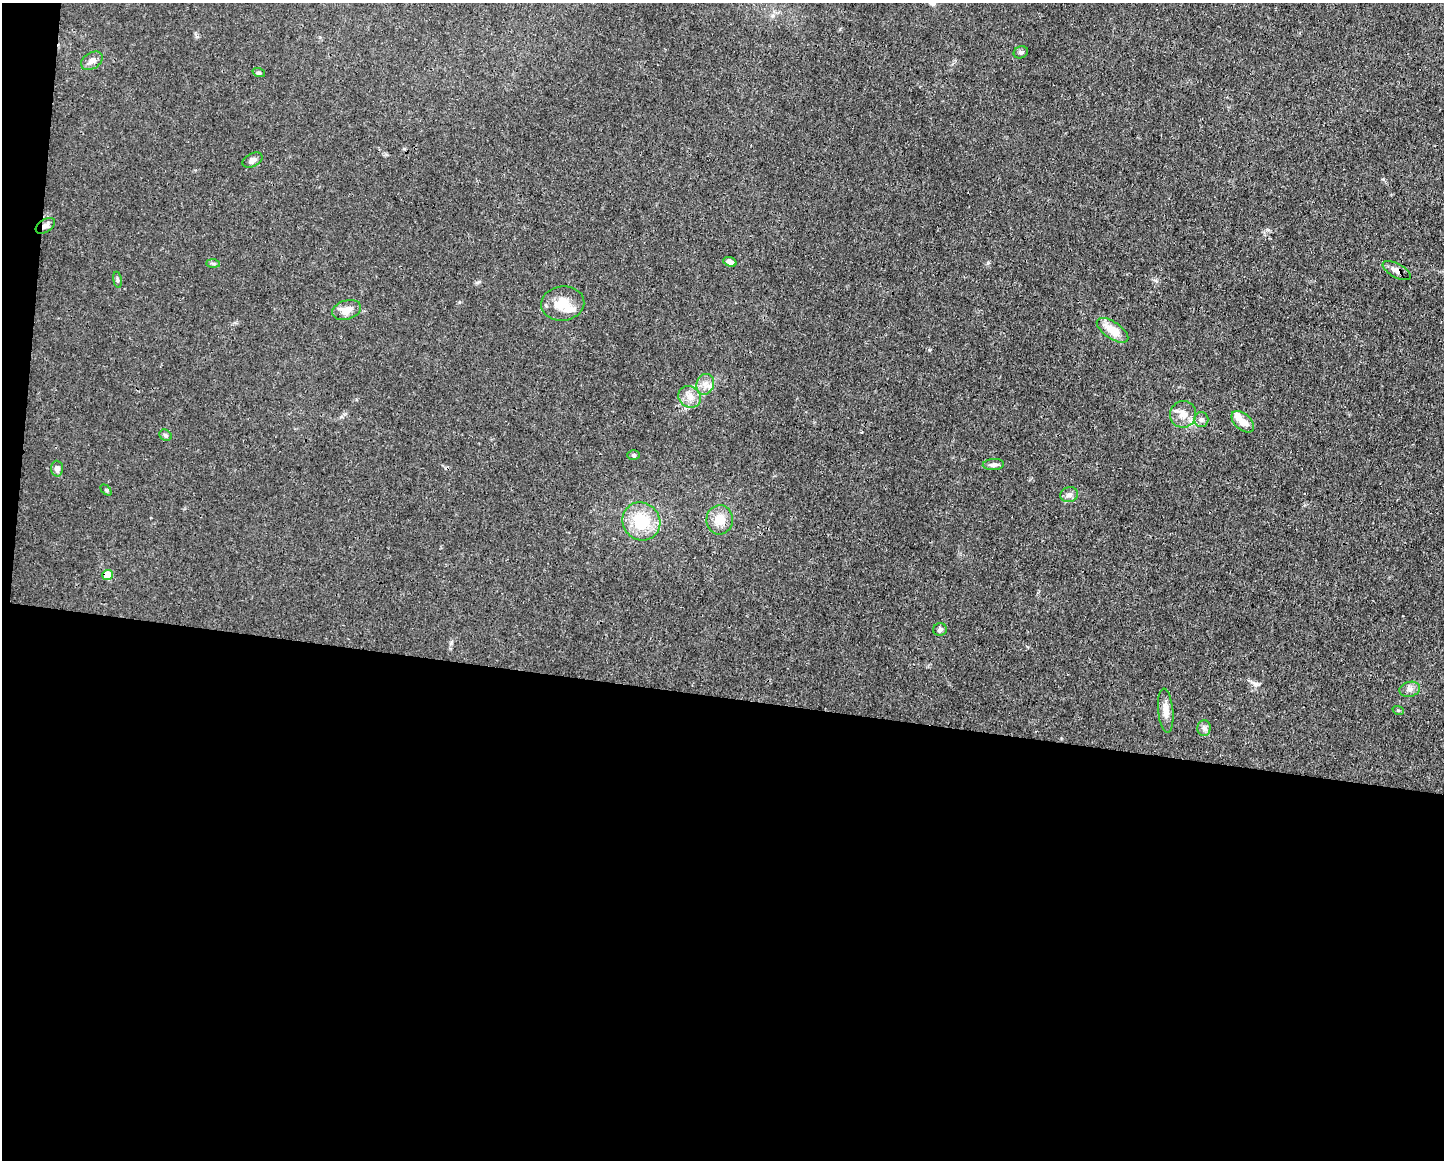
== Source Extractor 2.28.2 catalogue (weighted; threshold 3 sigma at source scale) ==
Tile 10 of 3 x 4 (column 1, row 4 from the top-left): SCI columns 112-1553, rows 1-1158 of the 4661 x 4634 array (HDU 1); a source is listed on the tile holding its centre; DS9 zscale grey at full resolution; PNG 1446 x 1162 px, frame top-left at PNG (2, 3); each listed source drawn as its Kron ellipse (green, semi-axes under 4 px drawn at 4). Shown black and unused: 41% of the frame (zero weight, under 3 of 4 exposures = <1% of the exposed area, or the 3 px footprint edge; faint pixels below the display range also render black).
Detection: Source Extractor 2.28.2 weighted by HDU 2 'WHT'; one run over the whole footprint, this tile lists its part. Background 0.0161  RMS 0.0025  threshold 0.0115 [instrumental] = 3 sigma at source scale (4.5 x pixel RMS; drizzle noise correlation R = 1.50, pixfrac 1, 0.05/0.05 arcsec/px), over >= 5 px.
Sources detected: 34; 3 inside a brighter listed object's ellipse — not listed separately; the other 31 listed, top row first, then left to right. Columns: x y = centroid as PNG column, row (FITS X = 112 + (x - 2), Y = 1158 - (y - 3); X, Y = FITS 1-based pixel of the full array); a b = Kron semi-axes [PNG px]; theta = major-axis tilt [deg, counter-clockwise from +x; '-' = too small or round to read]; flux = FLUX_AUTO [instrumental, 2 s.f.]
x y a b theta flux
1021 52 7 6 - 0.59
92 61 12 8 33 1.5
259 73 6 4 -19 0.34
252 160 11 6 28 1.2
45 226 11 6 33 1.2
730 262 7 4 -20 1.1
213 263 7 4 -1 0.44
1397 271 16 7 -29 1.4
117 280 8 4 -81 0.44
563 303 22 17 8 5
347 310 15 9 17 2.9
1112 330 18 8 -34 4.7
705 384 10 8 73 1.8
690 397 12 10 -32 2.3
1183 414 13 13 - 2.6
1201 419 7 7 - 0.85
1243 422 13 8 -42 2.7
165 435 6 5 - 0.49
634 455 6 5 - 0.41
993 465 10 5 4 1
57 469 8 6 -87 1.2
106 490 6 4 -45 0.33
1069 495 9 7 12 1.2
720 520 15 13 84 4
641 521 20 18 -47 11
108 575 5 5 - 6.3
940 629 7 6 - 0.65
1410 689 10 7 15 1.2
1398 710 6 3 -19 0.26
1166 711 22 7 -85 2.6
1204 728 8 6 89 0.85
Overlapping masked pixels (flux is a lower limit): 3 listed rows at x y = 45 226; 1397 271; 108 575
Unlisted compact peaks at least as high as the median listed source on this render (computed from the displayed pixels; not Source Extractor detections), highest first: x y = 1255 684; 988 263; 929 350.